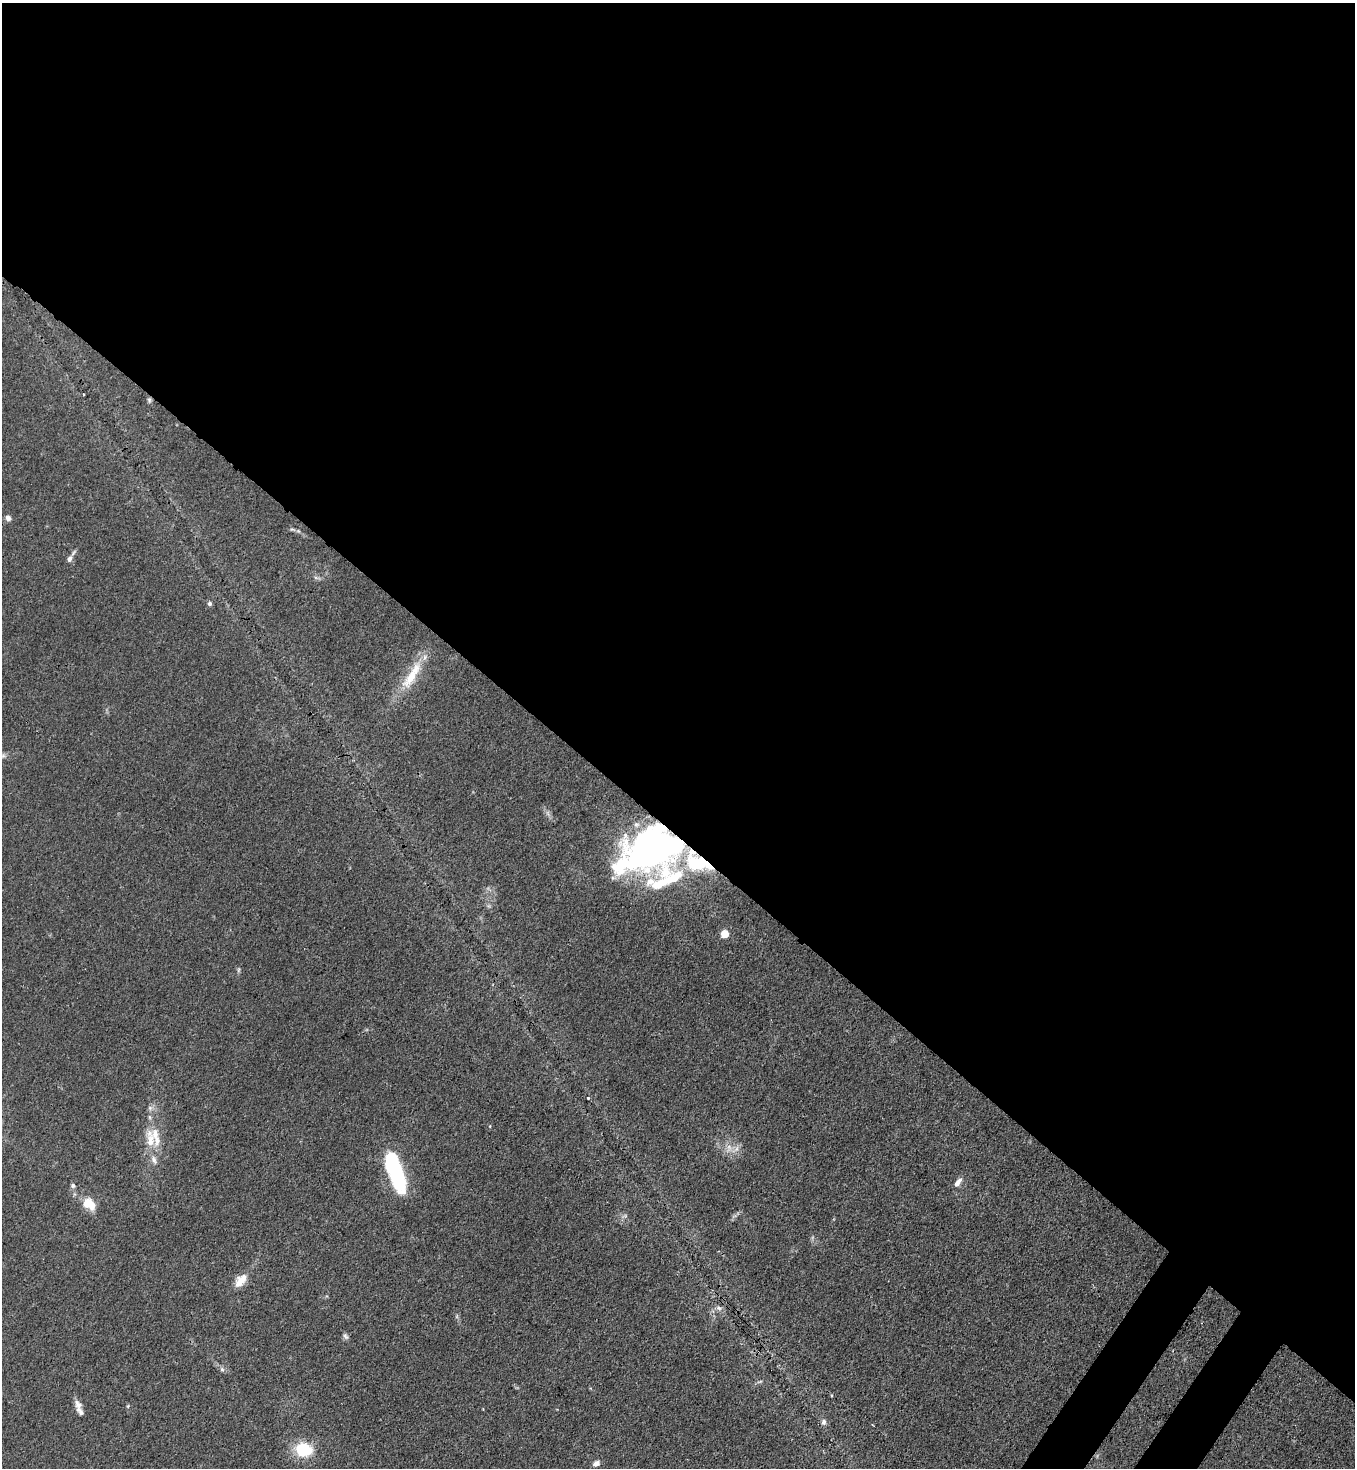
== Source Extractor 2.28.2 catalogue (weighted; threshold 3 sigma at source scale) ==
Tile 3 of 4 x 4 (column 3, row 1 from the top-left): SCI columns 2934-4286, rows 4458-5923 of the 6007 x 5985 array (HDU 1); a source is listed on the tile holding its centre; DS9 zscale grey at full resolution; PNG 1357 x 1470 px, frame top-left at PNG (2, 3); no overlay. Shown black and unused: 58% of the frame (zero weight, under 3 of 4 exposures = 7% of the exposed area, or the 3 px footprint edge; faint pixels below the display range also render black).
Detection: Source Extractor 2.28.2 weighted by HDU 2 'WHT'; one run over the whole footprint, this tile lists its part. Background 0.0208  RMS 0.0028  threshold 0.0127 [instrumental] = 3 sigma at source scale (4.5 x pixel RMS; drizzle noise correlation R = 1.50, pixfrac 1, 0.05/0.05 arcsec/px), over >= 5 px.
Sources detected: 39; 4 inside a brighter object's white glare — not listed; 6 inside a brighter listed object's ellipse — not listed separately; the other 29 listed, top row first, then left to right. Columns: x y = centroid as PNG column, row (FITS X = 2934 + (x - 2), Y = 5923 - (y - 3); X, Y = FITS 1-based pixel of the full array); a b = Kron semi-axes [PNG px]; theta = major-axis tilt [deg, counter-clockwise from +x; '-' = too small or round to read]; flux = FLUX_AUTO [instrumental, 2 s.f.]
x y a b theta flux
83 394 3 2 - 0.23
149 400 8 5 -82 0.55
8 518 8 6 -61 1
292 530 9 4 -9 0.6
69 559 7 6 - 1.2
210 603 6 5 - 0.75
412 675 49 12 58 9.3
649 848 53 31 35 120
695 864 30 16 -15 12
659 884 32 25 45 13
725 934 5 5 - 9
588 1098 3 3 - 0.29
490 1126 5 3 - 0.22
150 1141 33 12 -87 6.8
729 1147 9 7 -70 1.5
396 1173 34 12 -75 32
958 1182 12 6 51 1.6
73 1185 6 6 - 0.64
89 1204 12 8 -37 6.6
241 1280 18 9 50 3.9
719 1308 7 4 -44 0.75
345 1336 9 6 -56 0.72
222 1369 6 6 - 0.6
760 1382 9 3 21 0.44
832 1395 4 3 - 0.42
78 1404 12 8 -53 1.5
824 1422 8 6 85 0.98
303 1449 17 14 -9 11
596 1463 7 5 31 1.7
Overlapping masked pixels (flux is a lower limit): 2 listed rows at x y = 649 848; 695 864